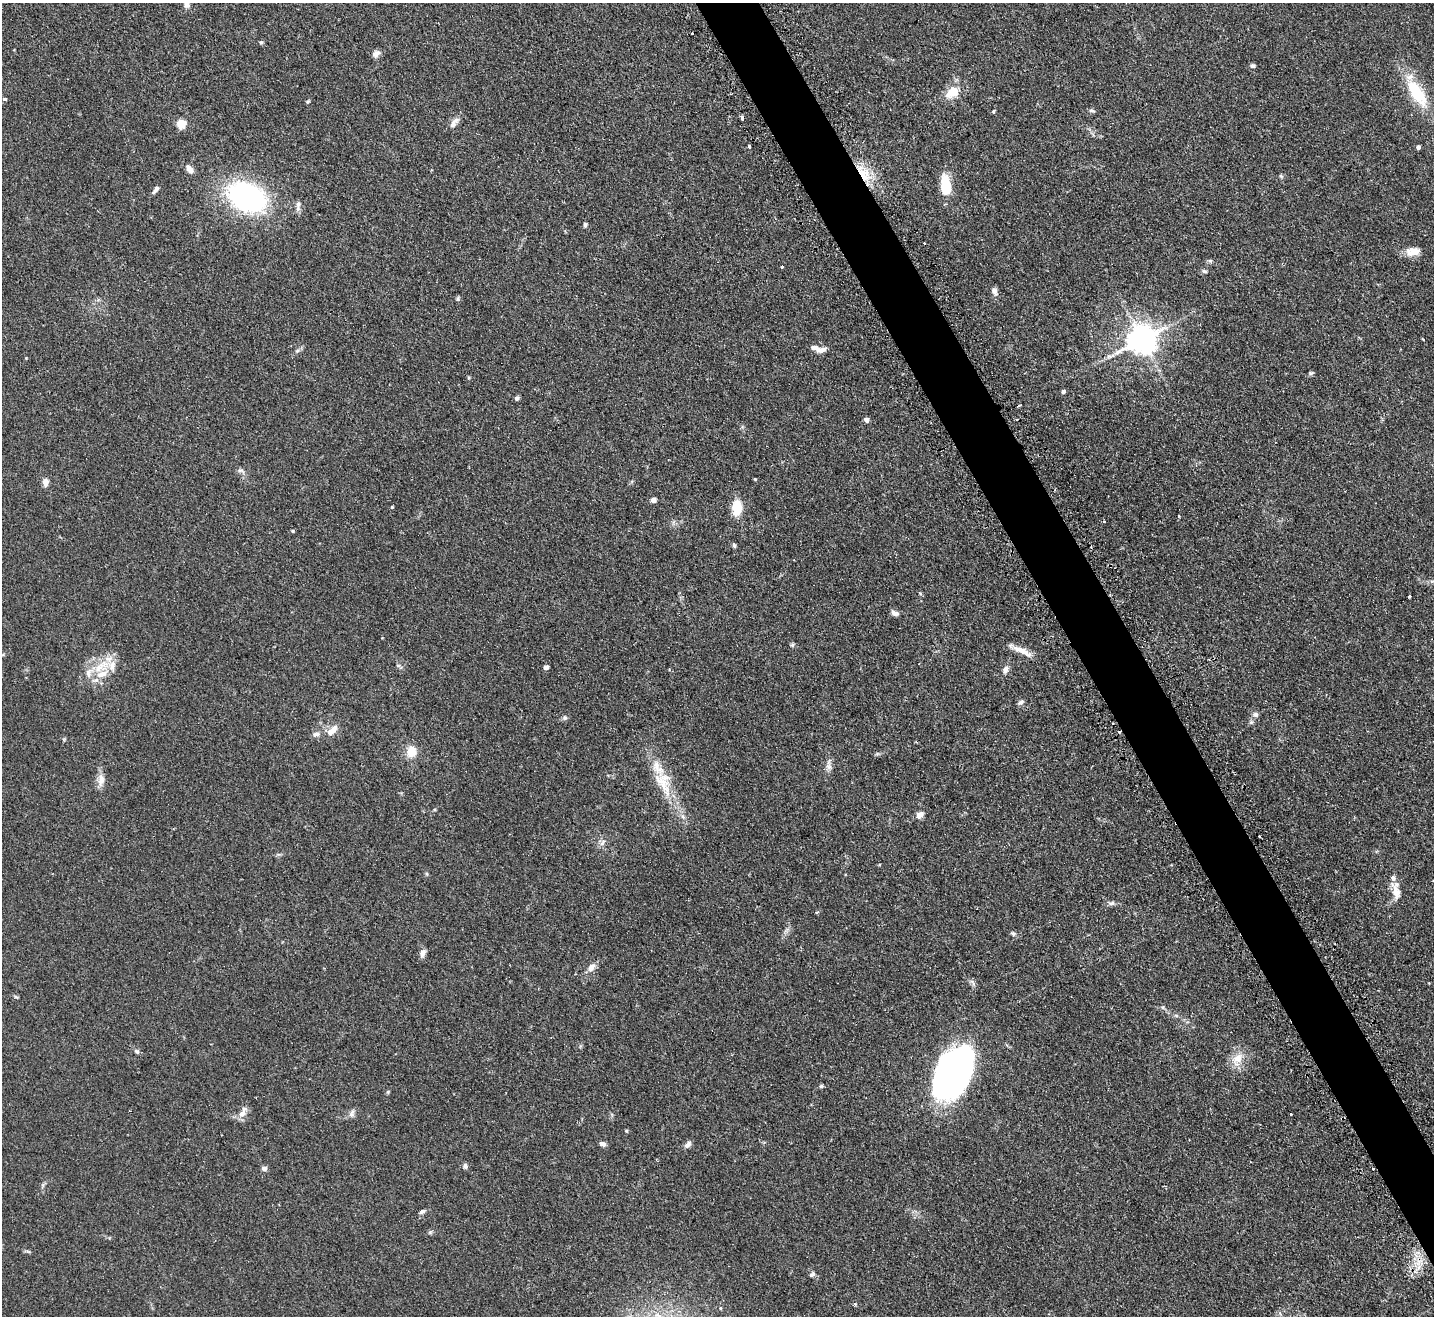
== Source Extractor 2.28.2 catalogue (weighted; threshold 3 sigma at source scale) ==
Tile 6 of 4 x 4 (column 2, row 2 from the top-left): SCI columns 1469-2900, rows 2828-4141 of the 5799 x 5790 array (HDU 1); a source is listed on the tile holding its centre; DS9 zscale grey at full resolution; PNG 1436 x 1318 px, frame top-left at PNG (2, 3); no overlay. Shown black and unused: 4% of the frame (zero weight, under 2 of 3 exposures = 4% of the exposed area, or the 3 px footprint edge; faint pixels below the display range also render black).
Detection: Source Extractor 2.28.2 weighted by HDU 2 'WHT'; one run over the whole footprint, this tile lists its part. Background 0.11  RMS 0.0074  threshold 0.0335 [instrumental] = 3 sigma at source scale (4.5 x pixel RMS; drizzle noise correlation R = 1.50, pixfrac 1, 0.05/0.05 arcsec/px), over >= 5 px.
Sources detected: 107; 1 inside a brighter object's white glare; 3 cosmic-ray / hot-pixel residue — not listed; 5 inside a brighter listed object's ellipse — not listed separately; the other 98 listed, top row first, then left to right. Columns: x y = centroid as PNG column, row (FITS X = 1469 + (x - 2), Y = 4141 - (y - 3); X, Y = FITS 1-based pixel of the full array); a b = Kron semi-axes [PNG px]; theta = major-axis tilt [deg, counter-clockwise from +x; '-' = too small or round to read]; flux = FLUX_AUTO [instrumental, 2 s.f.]
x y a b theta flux
186 3 10 7 -63 3.6
692 33 3 3 - 2.4
261 42 5 5 - 1.2
376 54 9 7 32 3.7
1253 66 7 5 12 1.5
952 92 21 13 36 12
1417 93 43 17 -57 31
4 99 4 3 - 2
308 101 6 4 19 0.75
993 111 5 4 - 0.8
1092 111 9 5 -17 1.3
742 118 4 3 - 2.7
181 123 5 5 - 34
454 123 17 7 51 4
749 146 3 3 - 1.9
1418 147 4 4 - 1.9
189 169 12 7 -55 3.7
864 174 25 12 -56 17
1281 176 6 4 -44 0.98
946 185 20 9 -83 23
155 190 12 5 50 2.3
247 197 36 24 -24 140
298 206 16 6 87 2.8
585 225 7 4 -89 1.2
1413 251 18 10 5 8.1
1210 261 6 5 - 1.2
782 267 3 3 - 1.5
1204 271 7 5 -15 1.3
994 291 11 7 -70 3
458 299 7 5 84 1.1
1142 339 9 8 - 1100
822 350 14 6 14 3.6
297 351 7 4 19 1.3
26 358 3 3 - 0.5
1310 373 7 5 15 1.2
1063 391 5 4 - 1.8
517 398 5 4 - 1.6
866 420 4 4 - 4.2
241 471 11 4 -19 1.9
755 479 4 3 - 0.72
45 482 9 6 -86 4.2
653 500 6 6 - 2.8
392 507 4 3 - 0.71
737 508 14 8 -90 20
1179 516 3 3 - 0.81
292 531 4 3 - 0.77
734 545 6 5 - 1.2
920 593 5 4 - 0.9
1409 596 3 3 - 4.3
895 613 9 6 -23 2.9
792 645 5 5 - 1.2
1020 650 31 7 -25 8.1
398 665 6 4 -19 1
101 666 30 13 27 19
546 667 4 4 - 3.3
1005 670 10 6 64 3.4
1021 702 9 5 33 1.8
1256 714 7 7 - 2
565 718 7 6 - 1.4
1251 722 7 5 45 1.4
332 730 16 7 43 7.3
316 734 11 7 10 2.6
916 742 3 3 - 0.72
411 752 12 11 - 10
829 766 10 8 -44 3
101 780 18 9 85 5.6
662 784 45 16 -58 26
920 815 9 7 45 4.4
602 843 11 4 50 2.3
1396 892 26 10 -73 8.2
1111 903 10 5 12 2.1
817 912 5 3 - 0.66
1013 933 8 5 -48 1.5
423 953 11 6 72 3.3
591 967 13 8 52 4.2
16 997 6 4 -18 0.84
1163 1007 6 4 71 0.95
1176 1015 6 4 -2 1.1
137 1051 6 6 - 1.6
1237 1058 20 13 43 10
957 1074 48 35 64 240
821 1086 5 5 - 1.1
388 1092 5 5 - 0.84
351 1113 11 5 73 2.3
242 1114 12 8 39 5.2
1291 1114 3 3 - 0.93
626 1131 4 4 - 0.73
603 1144 8 6 -22 2.2
688 1144 11 6 44 2.4
465 1166 7 6 - 1.8
264 1168 5 5 - 3
1373 1169 3 3 - 2.1
422 1211 7 5 26 1.8
430 1232 6 5 - 1.1
1418 1262 7 4 71 3.1
812 1274 9 5 36 1.5
855 1304 4 4 - 0.84
720 1308 5 3 - 0.65
Overlapping masked pixels (flux is a lower limit): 3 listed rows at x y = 742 118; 864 174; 1373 1169
Isophote crosses this tile's border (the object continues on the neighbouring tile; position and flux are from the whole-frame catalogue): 1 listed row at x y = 186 3